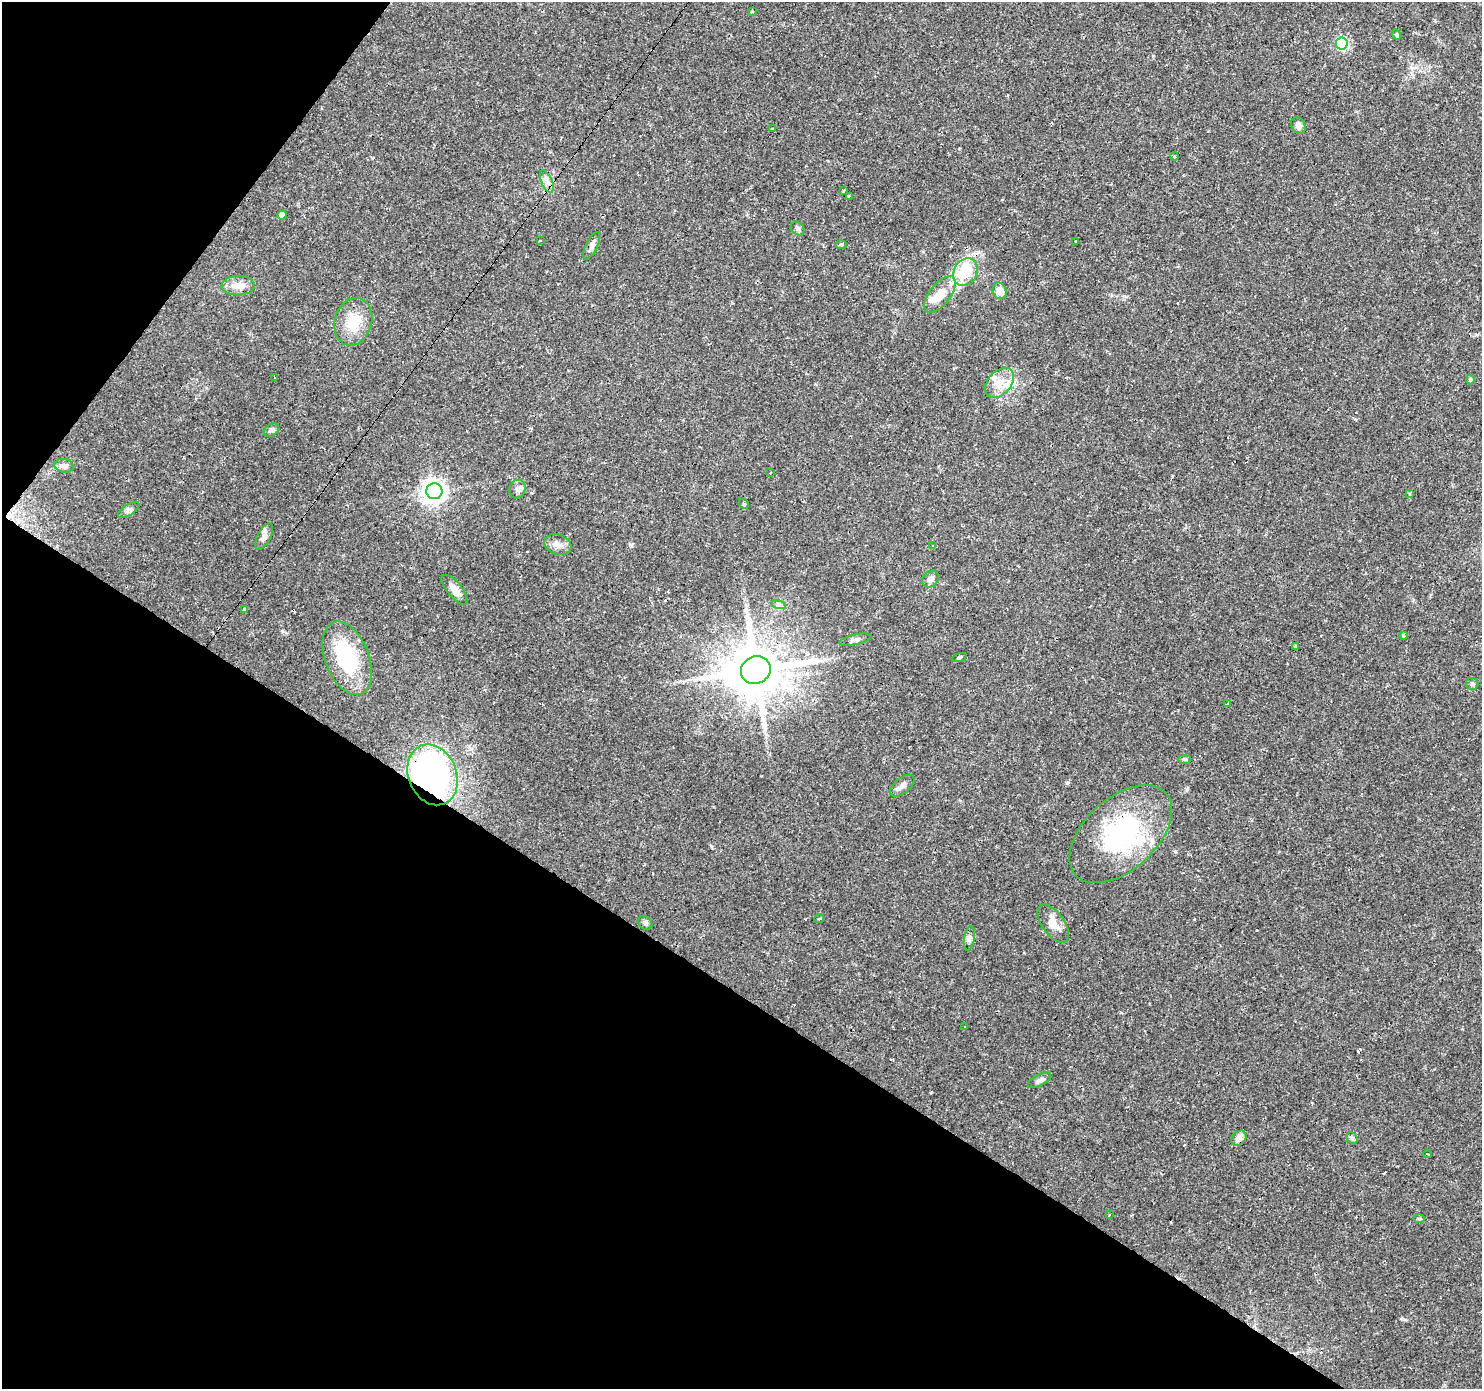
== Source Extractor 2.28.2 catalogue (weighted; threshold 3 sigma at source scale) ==
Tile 9 of 4 x 4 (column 1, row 3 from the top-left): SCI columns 1-1480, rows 1569-2955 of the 5921 x 5977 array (HDU 1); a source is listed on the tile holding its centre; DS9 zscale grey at full resolution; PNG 1484 x 1391 px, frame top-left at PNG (2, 2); each listed source drawn as its Kron ellipse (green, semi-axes under 4 px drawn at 4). Shown black and unused: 34% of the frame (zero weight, under 2 of 3 exposures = <1% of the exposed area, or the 3 px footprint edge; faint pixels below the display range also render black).
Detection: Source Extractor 2.28.2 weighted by HDU 2 'WHT'; one run over the whole footprint, this tile lists its part. Background 0.0429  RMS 0.0034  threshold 0.0153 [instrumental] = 3 sigma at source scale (4.5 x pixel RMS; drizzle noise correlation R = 1.50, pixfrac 1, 0.0396/0.0396 arcsec/px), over >= 5 px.
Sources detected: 80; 1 inside a brighter object's white glare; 12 cosmic-ray / hot-pixel residue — neither listed nor drawn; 6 inside a brighter listed object's ellipse — not listed separately; the other 61 listed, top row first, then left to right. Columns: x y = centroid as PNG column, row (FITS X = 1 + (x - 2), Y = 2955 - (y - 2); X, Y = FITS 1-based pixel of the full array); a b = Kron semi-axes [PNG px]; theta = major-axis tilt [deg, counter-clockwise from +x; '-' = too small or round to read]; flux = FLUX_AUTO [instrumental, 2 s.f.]
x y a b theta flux
752 12 3 2 - 0.3
1396 35 5 4 - 0.53
1342 43 6 6 - 39
1298 125 9 7 -55 1.5
772 129 3 3 - 0.75
1174 156 4 3 - 1.4
547 181 12 5 -66 1.7
843 191 3 2 - 0.44
849 196 3 3 - 0.64
282 215 4 4 - 2.1
797 229 7 6 - 0.78
540 241 3 3 - 0.51
1076 241 3 3 - 1.2
841 244 6 4 0 0.45
592 246 15 5 64 1.6
965 272 14 11 61 14
238 286 16 9 1 3.9
1000 291 8 7 - 3.7
940 294 21 10 52 6.2
353 322 24 18 73 8.9
275 378 3 2 - 0.3
1470 379 5 4 - 0.62
999 383 17 11 49 4.6
271 430 8 5 30 1.1
64 466 9 6 -11 1.7
771 473 3 2 - 0.4
517 489 9 8 - 1.4
434 491 8 8 - 260
1410 494 4 3 - 0.52
744 504 6 4 -45 0.43
129 510 12 5 32 1
264 536 14 6 61 1.6
558 545 14 10 -19 2.3
933 546 3 3 - 0.32
930 579 9 7 46 1.7
455 590 18 7 -50 3
779 605 7 4 -18 0.78
244 609 3 3 - 0.49
1403 635 4 4 - 0.58
855 640 16 5 11 1.3
1296 646 4 3 - 0.57
347 658 38 22 -69 25
959 658 7 3 19 0.48
756 670 15 13 29 2100
1472 684 6 6 - 0.65
1228 703 4 2 - 0.31
1185 759 6 3 0 0.44
432 775 31 24 -68 87
902 786 14 7 40 1.7
1121 834 61 36 42 45
819 918 5 2 - 0.41
645 923 8 6 -41 0.87
1053 924 22 11 -55 3.7
969 938 12 5 80 1.1
965 1026 3 3 - 0.61
1040 1080 13 5 28 1.4
1239 1138 8 6 44 2.3
1352 1138 6 5 - 0.62
1427 1154 4 2 - 0.36
1109 1214 3 3 - 0.75
1419 1219 6 4 0 0.41
Overlapping masked pixels (flux is a lower limit): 3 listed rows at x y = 756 670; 432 775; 1121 834
Unlisted compact peaks at least as high as the median listed source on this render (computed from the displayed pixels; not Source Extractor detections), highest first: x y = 282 631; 1187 789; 1067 783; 1404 1319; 931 1092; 711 846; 631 546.